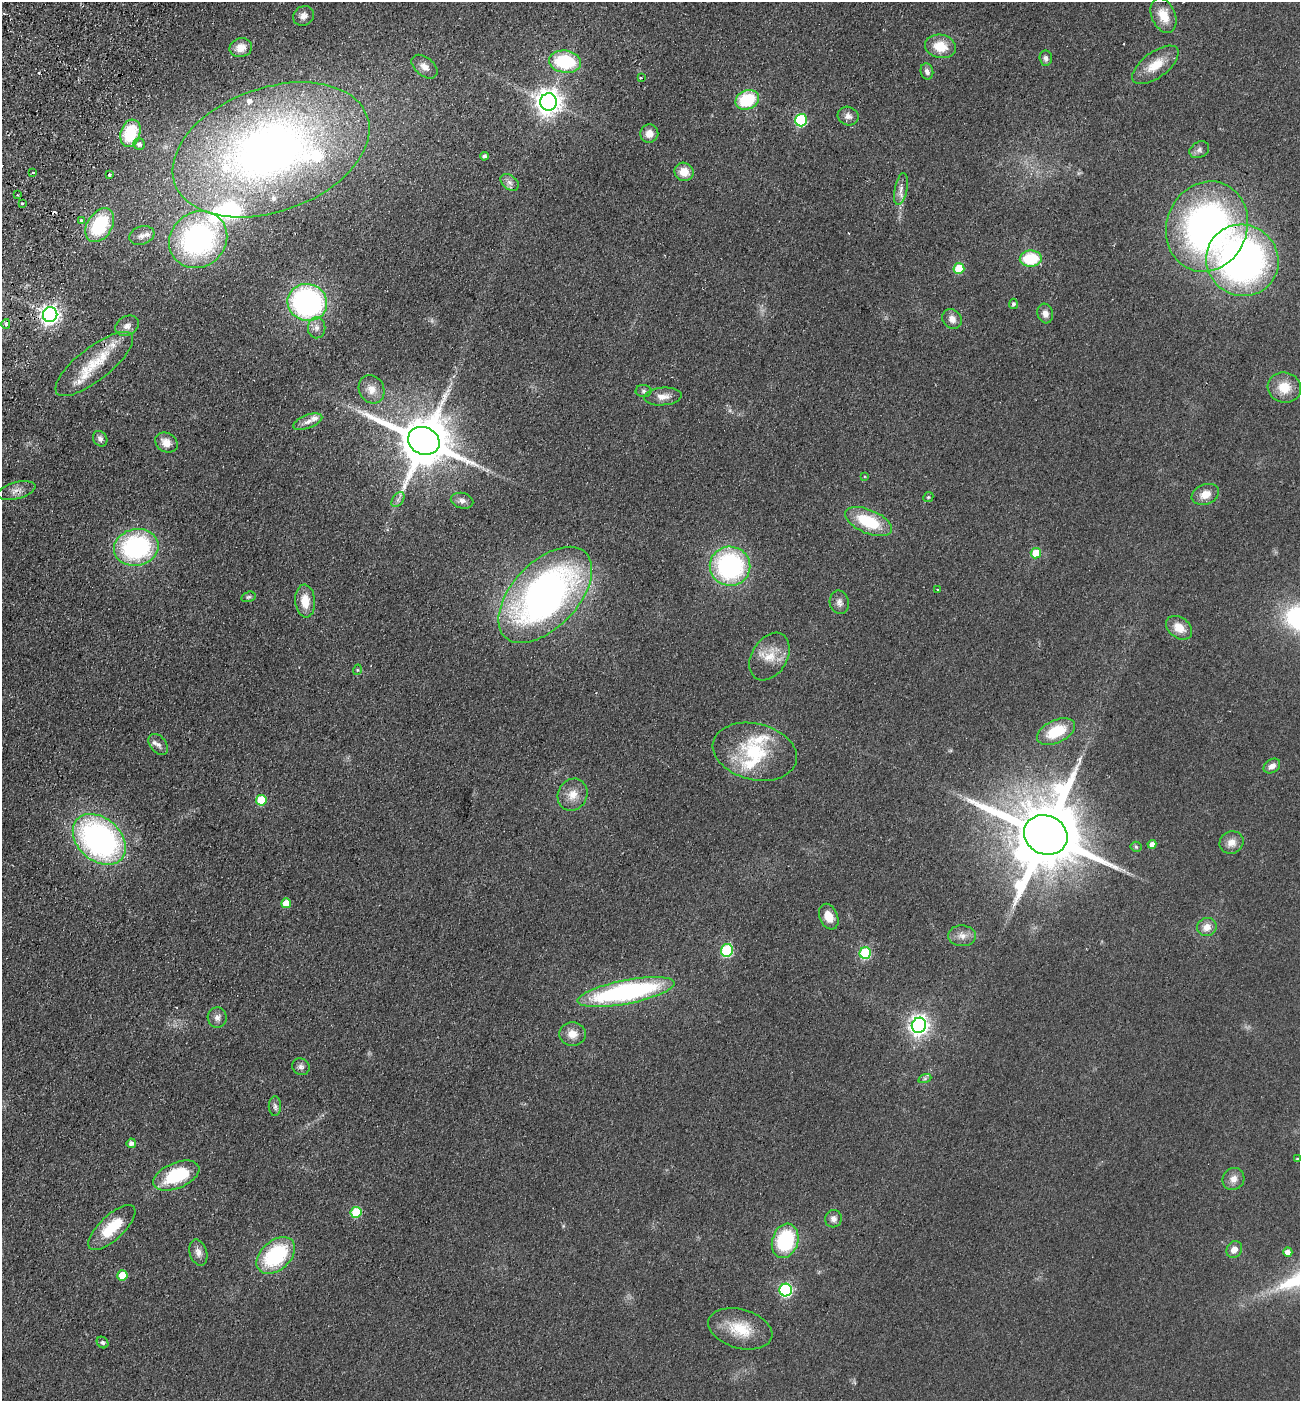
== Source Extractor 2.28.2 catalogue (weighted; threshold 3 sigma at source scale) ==
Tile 11 of 4 x 4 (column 3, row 3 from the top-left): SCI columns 2793-4090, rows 1427-2825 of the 5718 x 5651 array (HDU 1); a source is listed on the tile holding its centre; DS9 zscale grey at full resolution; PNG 1302 x 1403 px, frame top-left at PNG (2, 2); each listed source drawn as its Kron ellipse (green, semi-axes under 4 px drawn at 4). Shown black and unused: <1% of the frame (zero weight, under 2 of 3 exposures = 3% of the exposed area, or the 3 px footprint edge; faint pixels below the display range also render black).
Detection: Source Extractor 2.28.2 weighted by HDU 2 'WHT'; one run over the whole footprint, this tile lists its part. Background 0.0766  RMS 0.0099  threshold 0.0447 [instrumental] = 3 sigma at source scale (4.5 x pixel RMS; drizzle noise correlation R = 1.50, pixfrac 1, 0.05/0.05 arcsec/px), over >= 5 px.
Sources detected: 129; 7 cosmic-ray / hot-pixel residue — neither listed nor drawn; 12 inside a brighter listed object's ellipse — not listed separately; the other 110 listed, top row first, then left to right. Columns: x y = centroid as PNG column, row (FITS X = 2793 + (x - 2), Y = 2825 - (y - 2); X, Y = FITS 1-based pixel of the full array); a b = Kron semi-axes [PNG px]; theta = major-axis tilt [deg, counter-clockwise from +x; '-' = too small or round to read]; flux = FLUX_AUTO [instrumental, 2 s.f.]
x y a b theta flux
303 16 11 9 30 6.2
1164 16 18 12 -67 18
940 46 15 11 -11 21
241 48 11 9 15 9.5
1046 58 7 6 - 3.6
565 62 16 11 -8 61
1155 65 27 12 37 21
424 67 15 9 -39 7.2
927 71 8 6 -76 4.1
641 78 4 2 - 0.89
747 100 12 9 23 49
549 102 8 8 - 980
848 116 10 9 - 5.4
801 120 6 6 - 99
130 133 14 9 72 46
649 134 9 9 - 8.6
139 144 6 5 - 3.7
271 150 102 62 20 640
1199 150 10 7 28 3.7
484 156 4 4 - 2.6
33 172 3 3 - 5.6
684 172 10 9 - 13
109 175 3 3 - 4.9
510 182 10 7 -39 4.4
901 189 16 6 79 5.9
17 195 3 2 - 0.93
23 204 3 3 - 1.6
81 221 3 3 - 4.3
100 225 18 12 57 67
1207 226 46 40 67 380
142 235 13 9 19 5.9
198 240 30 27 39 200
1031 259 11 8 2 43
1242 260 37 35 -33 420
959 268 5 5 - 40
307 302 20 18 -18 230
1013 304 5 4 - 2.4
1045 313 10 7 -74 5.4
50 315 7 7 - 450
952 319 11 9 -50 6.6
6 324 5 4 - 3.8
127 326 12 9 29 6.2
317 328 10 9 - 5.3
94 364 47 16 38 40
1284 387 17 15 -16 19
371 389 14 12 -63 10
644 391 8 6 1 2.5
663 396 19 9 5 9.1
308 422 15 6 21 6.5
100 439 8 6 -55 3.8
424 441 16 13 -25 6300
166 443 12 9 -30 9.9
864 476 3 3 - 1
16 491 19 8 15 7
1205 494 14 10 22 12
928 497 5 4 - 1.3
398 499 8 5 57 3.1
462 501 11 7 -14 4.5
868 522 25 11 -23 46
136 547 22 18 11 140
1036 553 5 5 - 24
730 566 20 19 - 160
938 590 3 2 - 1.4
545 595 58 33 47 450
248 597 7 5 15 1.8
305 601 16 10 -85 16
839 602 12 9 -77 5.1
1179 628 14 10 -37 15
769 657 26 17 59 21
357 670 5 3 - 0.97
1056 732 20 11 26 35
158 744 12 8 -51 5.1
755 752 43 28 -14 60
1272 766 9 6 35 5.5
573 795 16 14 62 13
261 800 5 5 - 42
1046 835 22 19 -24 13000
99 839 30 21 -42 280
1231 842 12 11 - 8.7
1152 844 4 4 - 6.6
1136 847 5 5 - 1.4
286 903 5 5 - 16
829 917 13 9 -67 12
1207 927 10 9 - 8.9
962 936 14 10 -3 7.7
727 950 6 6 - 84
865 953 6 5 - 74
626 992 49 12 11 200
217 1018 10 9 - 5.2
919 1025 8 7 - 490
572 1034 13 11 -5 11
301 1067 9 8 - 3.9
925 1078 6 4 19 1.8
275 1106 10 6 90 3.3
131 1143 4 4 - 4.2
1297 1159 3 3 - 1.1
176 1176 24 12 22 53
1233 1179 11 10 - 7.3
356 1212 5 5 - 48
833 1219 9 8 - 5.2
112 1227 30 12 43 33
785 1241 18 13 73 79
1234 1249 9 7 57 6.9
198 1252 13 8 -74 6
1288 1252 5 4 - 6
276 1255 22 14 41 87
122 1275 5 5 - 20
786 1290 6 6 - 140
740 1329 33 19 -16 32
102 1342 6 5 - 2.3
Overlapping masked pixels (flux is a lower limit): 1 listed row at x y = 1207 226